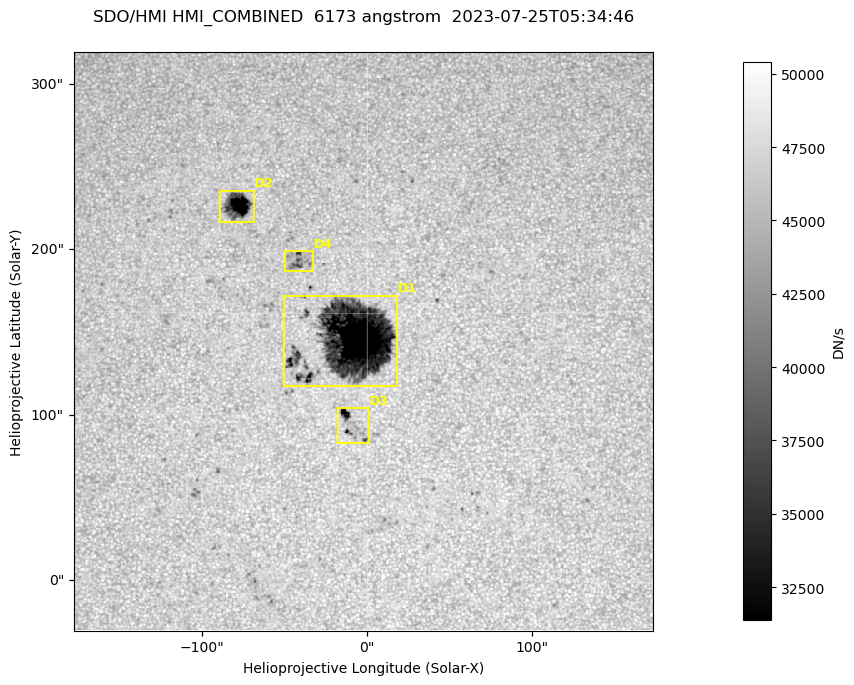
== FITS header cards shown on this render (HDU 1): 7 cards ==
TELESCOP= 'SDO/HMI '           / Telescope
INSTRUME= 'HMI_COMBINED'       / For HMI: HMI_SIDE1, HMI_FRONT2, or HMI_COMBINED
WAVELNTH=                6173. / [angstrom] Wavelength
DATE-OBS= '2023-07-25T05:34:46.000' / [ISO] Observation date {DATE__OBS}
CTYPE1  = 'HPLN-TAN'           / CTYPE1: HPLN
CTYPE2  = 'HPLT-TAN'           / CTYPE2: HPLT
BUNIT   = 'DN/s    '           / Physical Units

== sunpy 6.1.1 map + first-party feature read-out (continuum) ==
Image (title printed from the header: SDO/HMI HMI_COMBINED  6173 angstrom  2023-07-25T05:34:46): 695 x 695 px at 0.504 arcsec/px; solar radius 944 arcsec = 1874 px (partial field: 4.4% of the solar disc is inside the frame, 100% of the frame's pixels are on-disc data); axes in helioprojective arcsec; data unit DN/s (BUNIT, on the colour bar)
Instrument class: CONTINUUM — white-light / continuum photospheric image (CONTENT/OBS_TYPE)
Dark features (sunspots / pores): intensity divided by the frame's on-disc median (partial field: no limb-darkening profile); local-median window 302 px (8% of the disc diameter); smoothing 3 px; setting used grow <= 0.95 with closing radius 3 px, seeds <= 0.88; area >= 120 px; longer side >= 8 px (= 4 arcsec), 4 px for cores <= 0.7; partial field; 4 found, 4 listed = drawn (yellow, D1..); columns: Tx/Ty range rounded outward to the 2 arcsec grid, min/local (2 s.f., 1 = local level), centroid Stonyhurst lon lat
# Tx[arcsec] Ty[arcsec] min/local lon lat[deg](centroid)
D1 -50..18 116..172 0.13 -1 +14
D2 -90..-68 216..236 0.31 -5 +19
D3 -18..2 82..104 0.56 -1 +11
D4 -50..-32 186..200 0.74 -3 +17